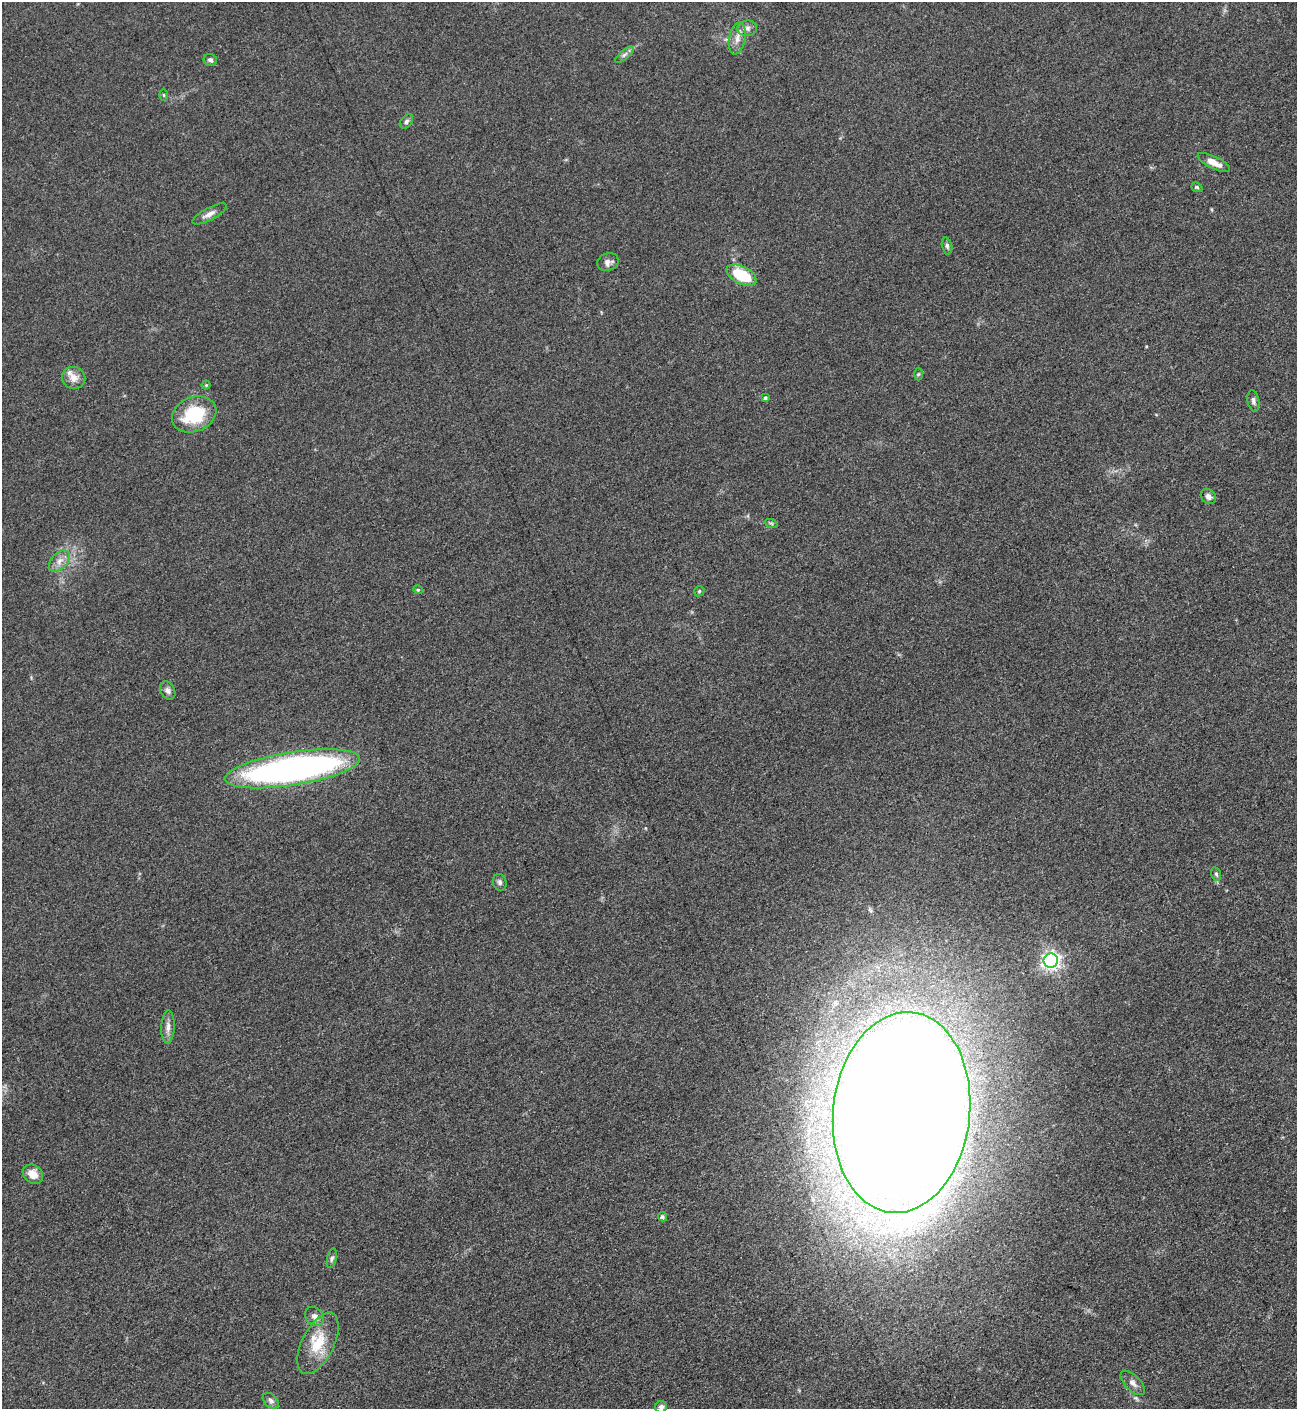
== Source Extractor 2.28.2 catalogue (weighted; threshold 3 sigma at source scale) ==
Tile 6 of 4 x 4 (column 2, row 2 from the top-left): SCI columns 1456-2750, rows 2822-4228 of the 5636 x 5647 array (HDU 1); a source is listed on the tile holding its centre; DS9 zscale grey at full resolution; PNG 1299 x 1411 px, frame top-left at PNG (2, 2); each listed source drawn as its Kron ellipse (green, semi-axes under 4 px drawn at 4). Nothing masked; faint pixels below the display range render black.
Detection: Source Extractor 2.28.2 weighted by HDU 2 'WHT'; one run over the whole footprint, this tile lists its part. Background 0.0927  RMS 0.0067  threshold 0.0302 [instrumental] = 3 sigma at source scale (4.5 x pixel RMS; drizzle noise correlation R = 1.50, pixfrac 1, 0.05/0.05 arcsec/px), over >= 5 px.
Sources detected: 39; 1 inside a brighter listed object's ellipse — not listed separately; the other 38 listed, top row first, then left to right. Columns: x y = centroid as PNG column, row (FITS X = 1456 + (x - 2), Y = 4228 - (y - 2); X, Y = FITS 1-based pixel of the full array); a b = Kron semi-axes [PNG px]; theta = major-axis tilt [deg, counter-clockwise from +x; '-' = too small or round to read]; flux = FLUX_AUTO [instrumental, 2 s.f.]
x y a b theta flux
747 28 10 7 5 3.1
737 38 16 8 79 5.7
624 55 11 4 40 2.1
210 60 7 6 - 1.5
164 95 6 4 -89 0.8
406 121 8 5 51 1.7
1214 162 18 6 -26 6.8
1197 187 6 4 -21 0.98
210 214 19 6 28 4.2
947 246 8 5 -75 1.5
608 262 11 8 22 3.7
741 275 16 8 -27 28
918 374 6 4 88 0.89
74 378 12 11 - 5.5
206 385 4 4 - 0.85
765 398 4 4 - 1.3
1253 401 11 6 -79 2.1
194 414 23 17 22 35
1208 496 8 6 -45 2.8
771 523 7 4 -18 0.98
59 561 13 8 47 4.8
418 590 5 4 - 0.77
699 591 5 4 - 0.9
168 690 10 7 -62 2.6
292 769 68 16 9 310
1216 874 7 5 -74 1.2
500 882 8 7 - 2
1051 961 7 7 - 290
168 1027 16 6 88 4.2
901 1112 101 68 84 4000
33 1174 11 8 -38 7.5
662 1217 5 4 - 1.6
332 1258 10 4 77 1.7
314 1316 10 8 -42 3.3
318 1343 33 16 64 21
1133 1383 15 7 -45 3.5
271 1401 9 6 -41 2.1
661 1407 6 6 - 2.5
Isophote crosses this tile's border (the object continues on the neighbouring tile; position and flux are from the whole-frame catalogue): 1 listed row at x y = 661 1407